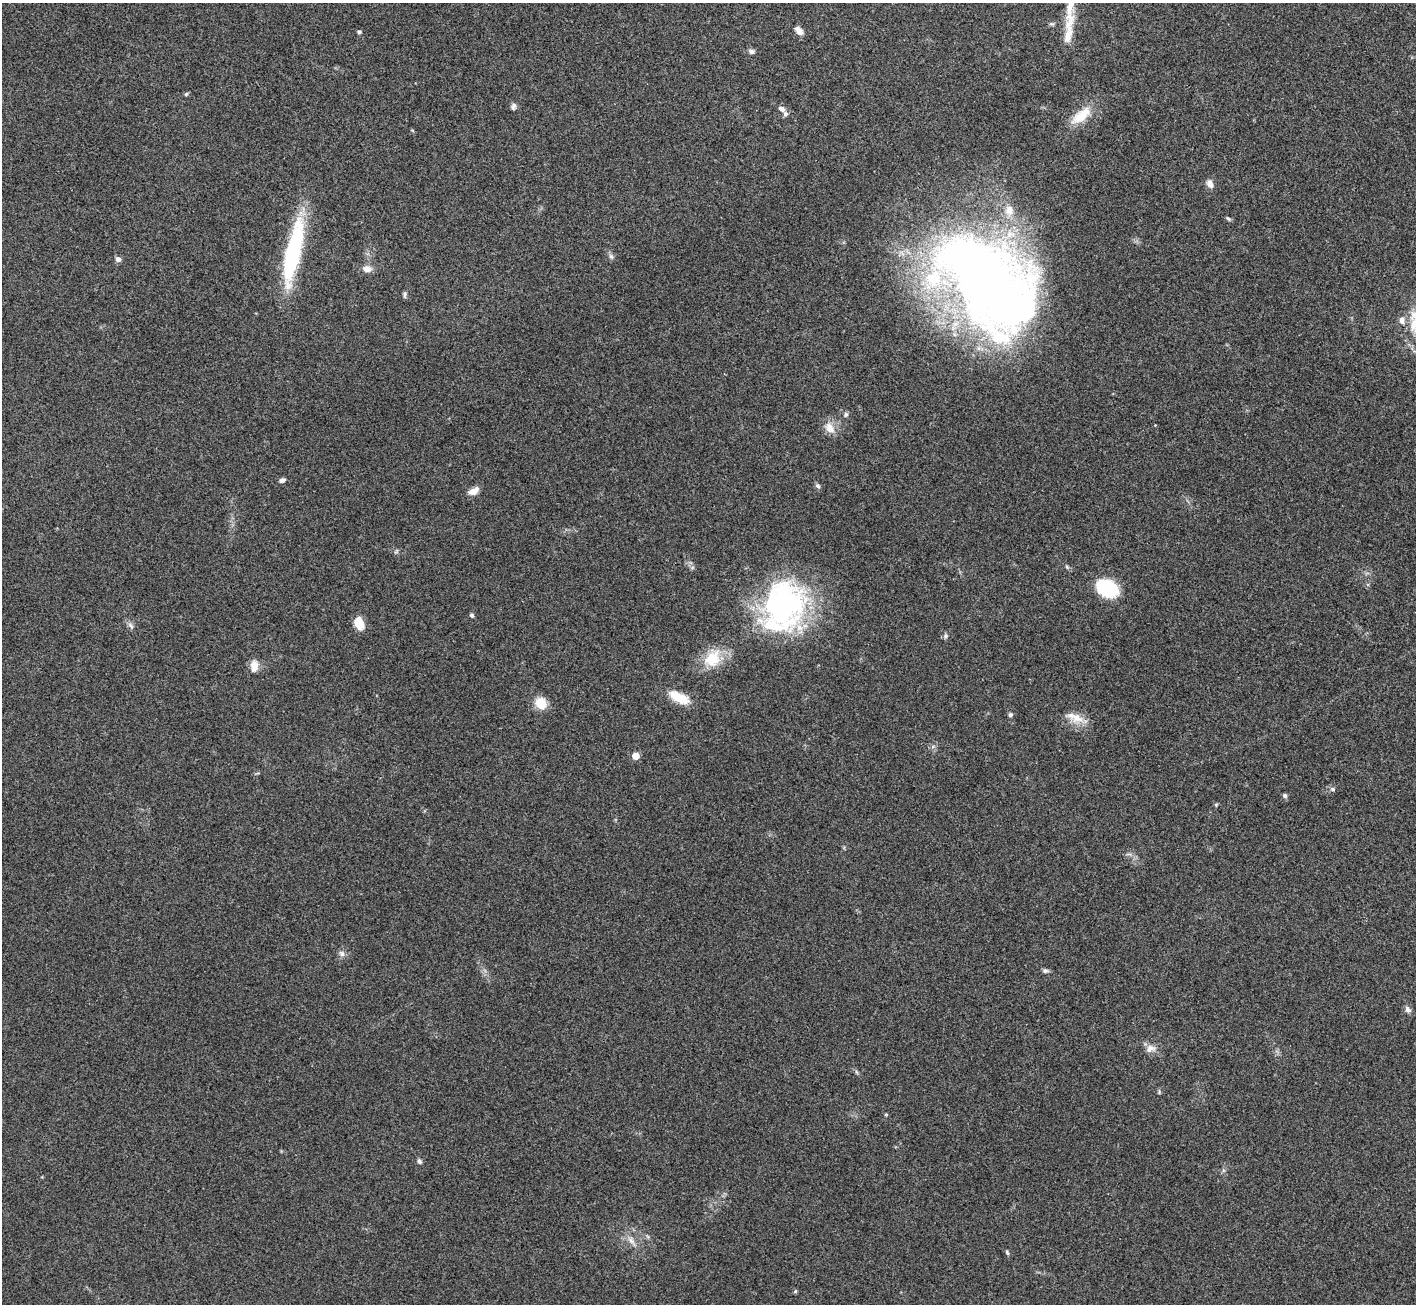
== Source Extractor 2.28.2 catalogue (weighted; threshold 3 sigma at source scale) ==
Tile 10 of 4 x 4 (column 2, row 3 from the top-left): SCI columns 1416-2829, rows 1455-2756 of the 5658 x 5648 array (HDU 1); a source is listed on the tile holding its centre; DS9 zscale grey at full resolution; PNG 1418 x 1306 px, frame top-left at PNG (2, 3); no overlay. Shown black and unused: <1% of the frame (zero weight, under 3 of 4 exposures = <1% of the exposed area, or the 3 px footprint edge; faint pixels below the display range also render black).
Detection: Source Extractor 2.28.2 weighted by HDU 2 'WHT'; one run over the whole footprint, this tile lists its part. Background 0.212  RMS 0.0081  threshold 0.0363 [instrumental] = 3 sigma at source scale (4.5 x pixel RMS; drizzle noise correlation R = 1.50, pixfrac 1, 0.05/0.05 arcsec/px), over >= 5 px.
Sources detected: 56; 2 inside a brighter object's white glare — not listed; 6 inside a brighter listed object's ellipse — not listed separately; the other 48 listed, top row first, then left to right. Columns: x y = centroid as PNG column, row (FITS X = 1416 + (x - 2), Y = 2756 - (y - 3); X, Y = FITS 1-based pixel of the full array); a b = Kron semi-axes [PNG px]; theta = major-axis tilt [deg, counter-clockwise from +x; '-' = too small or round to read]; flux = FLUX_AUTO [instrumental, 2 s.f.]
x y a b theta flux
1070 21 31 13 72 15
1051 24 7 5 -18 1.4
799 31 12 7 -50 4.7
359 32 4 4 - 1.9
751 51 8 6 -22 2.2
186 94 5 5 - 1.2
513 106 9 6 83 2.3
781 109 9 6 -28 3.2
1081 116 32 13 38 19
1210 184 11 7 -63 4.5
1228 219 7 4 -33 1.3
293 252 78 16 78 90
611 256 8 5 -53 2
118 259 6 6 - 3.3
367 269 11 8 -6 5.7
983 277 117 76 -59 800
405 295 9 4 -89 1.6
1402 320 11 8 -88 4.4
846 414 7 6 - 1.8
829 428 16 11 -54 8.7
282 480 8 6 19 2.5
818 486 7 6 - 1.9
473 491 13 7 27 6.8
1107 588 23 16 -28 41
784 606 65 48 -89 180
472 615 5 4 - 2
359 624 11 7 -73 17
131 626 13 5 -54 2.8
945 636 7 6 - 1.8
712 659 25 19 48 23
254 666 14 9 86 7.7
679 697 25 10 -27 19
541 703 11 9 -61 16
1010 715 5 5 - 1.9
1075 717 26 10 -21 11
635 756 5 5 - 16
1332 789 7 5 -16 1.9
1285 796 5 5 - 2.3
1216 805 5 5 - 0.96
342 953 9 7 -47 3
1045 971 8 6 -9 2
1408 1009 11 7 -52 2.7
1150 1048 14 10 20 5.8
886 1115 4 3 - 1
419 1161 7 5 -62 1.8
631 1241 11 6 -45 4.3
1007 1252 7 4 -64 1.3
795 1291 5 4 - 1.2